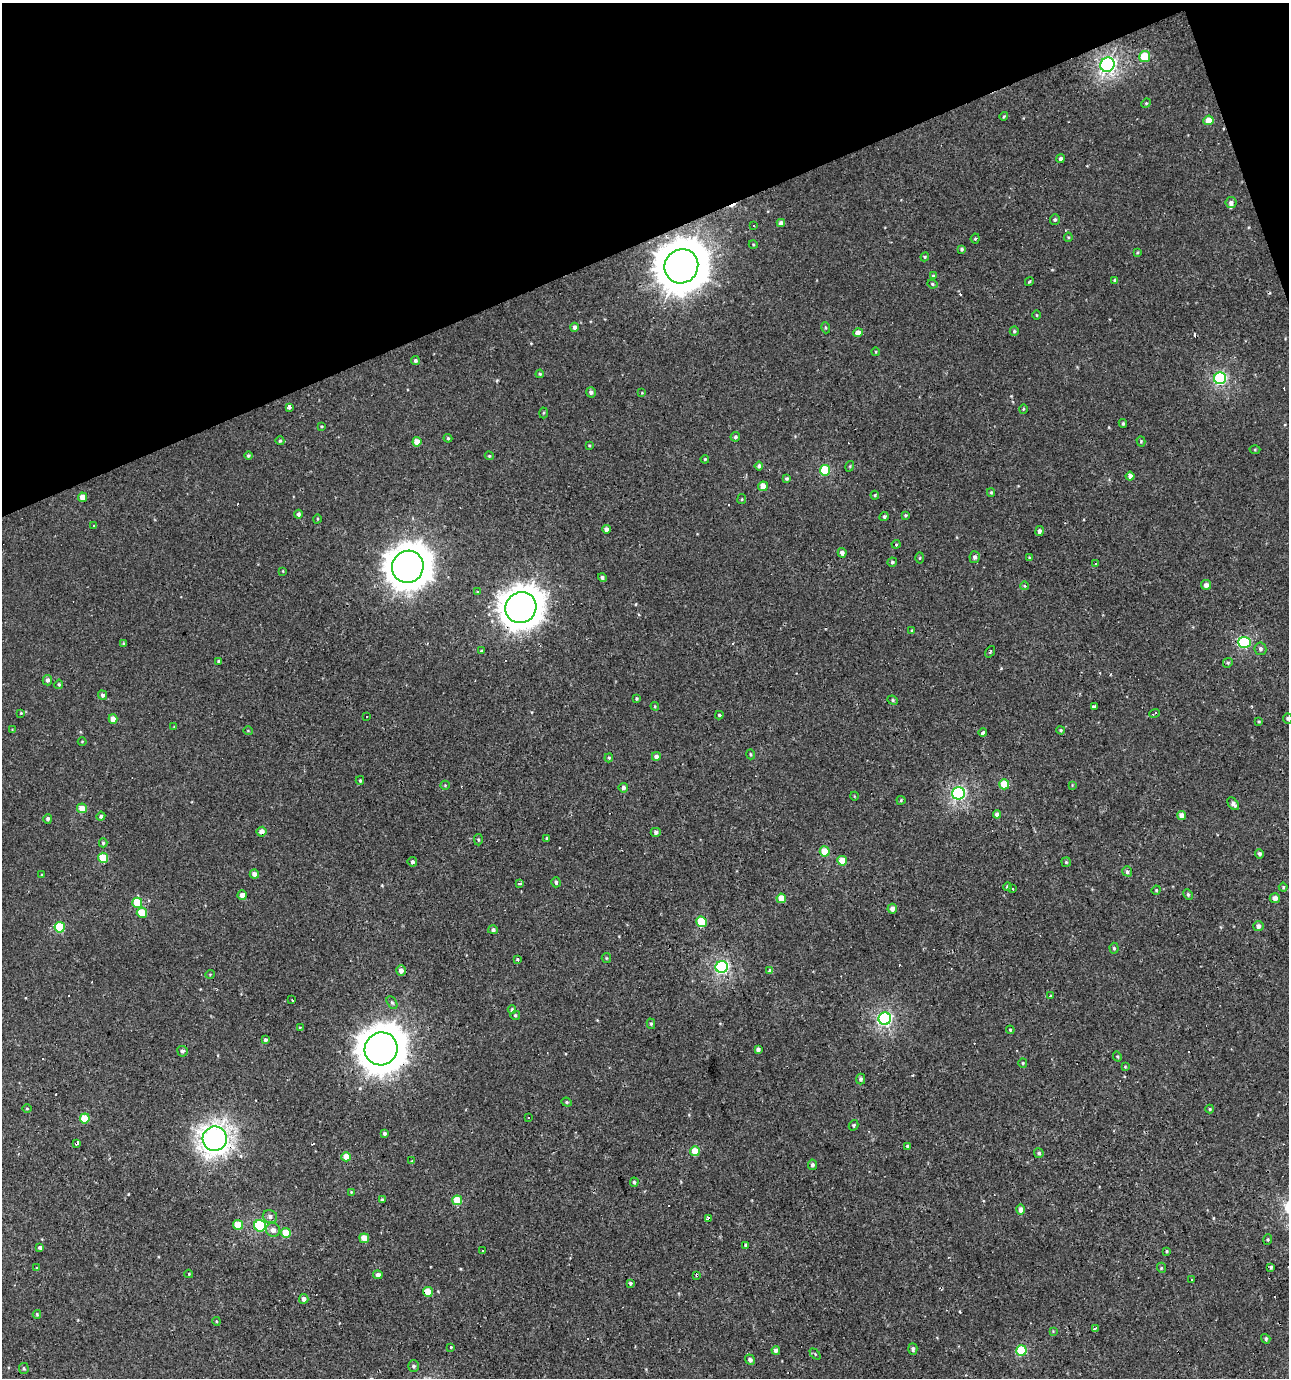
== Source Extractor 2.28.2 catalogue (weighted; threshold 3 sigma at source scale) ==
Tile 3 of 4 x 4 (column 3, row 1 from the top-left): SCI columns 2701-3987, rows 4129-5504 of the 5344 x 5504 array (HDU 1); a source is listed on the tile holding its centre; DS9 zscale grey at full resolution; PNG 1291 x 1380 px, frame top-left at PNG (2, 3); each listed source drawn as its Kron ellipse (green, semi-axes under 4 px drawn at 4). Shown black and unused: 18% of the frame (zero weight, under 2 of 3 exposures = <1% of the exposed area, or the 3 px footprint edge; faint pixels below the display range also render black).
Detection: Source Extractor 2.28.2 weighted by HDU 2 'WHT'; one run over the whole footprint, this tile lists its part. Background 0.00109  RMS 0.0043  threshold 0.0194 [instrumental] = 3 sigma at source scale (4.5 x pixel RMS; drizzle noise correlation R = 1.50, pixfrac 1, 0.0396/0.0396 arcsec/px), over >= 5 px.
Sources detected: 252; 17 cosmic-ray / hot-pixel residue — neither listed nor drawn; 2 inside a brighter listed object's ellipse — not listed separately; the other 233 listed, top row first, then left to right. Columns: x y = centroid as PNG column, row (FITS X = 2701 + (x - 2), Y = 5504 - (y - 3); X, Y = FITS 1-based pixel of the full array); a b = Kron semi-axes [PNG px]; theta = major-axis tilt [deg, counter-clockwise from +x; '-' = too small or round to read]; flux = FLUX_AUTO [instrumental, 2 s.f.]
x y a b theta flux
1145 56 5 5 - 14
1107 65 7 7 - 120
1146 103 5 4 - 0.48
1004 116 4 3 - 0.44
1208 120 5 4 - 5
1060 158 4 4 - 1
1231 203 5 5 - 1.7
1055 220 5 5 - 0.86
781 223 4 4 - 2.2
754 226 3 3 - 1
1068 237 4 4 - 0.49
975 239 5 4 - 0.54
753 244 4 3 - 0.41
961 249 4 4 - 0.84
1137 252 4 3 - 0.4
925 257 4 4 - 0.47
681 266 17 16 - 1700
933 276 3 3 - 0.48
1115 281 4 3 - 1.8
1029 282 4 2 - 0.47
932 284 5 3 - 0.6
1037 315 5 3 - 0.4
574 327 4 4 - 1.4
826 328 6 4 -73 0.56
1014 331 4 4 - 0.64
858 333 5 4 - 3.2
876 352 4 3 - 0.36
415 361 4 4 - 0.98
540 374 4 3 - 0.49
1220 378 6 6 - 54
591 392 5 4 - 1.2
642 393 4 3 - 0.35
289 407 3 3 - 4.6
1023 409 5 3 - 0.45
543 413 5 3 - 0.5
1123 423 4 3 - 0.61
321 426 4 3 - 0.47
735 437 5 4 - 0.9
448 438 4 3 - 0.46
280 441 4 4 - 0.56
1141 441 5 4 - 0.5
417 442 4 4 - 5
589 445 4 3 - 0.41
1255 450 5 3 - 0.45
248 456 4 4 - 0.65
489 456 4 3 - 0.49
705 459 4 3 - 0.44
759 466 4 4 - 1.1
850 466 5 3 - 0.43
825 470 5 5 - 21
1130 476 4 4 - 2
786 479 3 3 - 0.66
763 486 5 5 - 5
991 492 4 4 - 0.48
875 495 4 4 - 0.54
82 497 4 4 - 4.5
742 499 5 4 - 0.49
298 514 4 4 - 1.1
905 515 4 3 - 0.58
884 517 5 4 - 0.81
317 519 5 3 - 0.4
94 526 4 4 - 0.41
606 529 4 4 - 2.2
1039 531 5 4 - 1.5
896 544 4 4 - 0.56
842 553 5 4 - 1.7
975 557 6 5 - 1.4
920 558 5 3 - 0.45
1030 558 4 3 - 0.83
892 562 4 4 - 0.76
1095 563 3 3 - 0.96
408 567 16 15 - 910
283 571 4 3 - 0.32
602 578 4 4 - 1.1
1206 585 5 5 - 2.2
1025 586 4 3 - 0.4
478 591 3 3 - 1.7
521 608 16 15 - 750
912 631 4 3 - 0.62
1244 642 6 5 - 38
124 644 3 3 - 0.59
1260 649 6 6 - 1.3
482 651 4 3 - 0.44
990 652 6 3 53 0.51
219 661 4 4 - 0.63
1228 663 5 4 - 0.67
47 680 5 4 - 1.5
59 684 5 4 - 0.67
102 695 5 4 - 1.4
637 699 3 3 - 0.57
893 700 5 4 - 0.59
655 706 4 4 - 0.47
1094 707 3 3 - 20
21 713 3 3 - 0.37
1155 713 5 3 - 1.9
719 715 4 4 - 0.66
367 717 3 2 - 1
1288 718 5 5 - 0.86
113 719 5 4 - 3.2
1259 722 4 3 - 0.48
174 727 4 4 - 0.33
12 730 4 3 - 0.32
1060 730 4 3 - 0.5
248 731 5 3 - 0.32
983 733 4 3 - 2.1
82 742 4 3 - 0.35
751 754 5 4 - 0.61
656 756 4 4 - 1.7
609 758 4 4 - 0.53
360 780 4 3 - 0.49
1004 784 5 5 - 8.6
445 785 5 4 - 0.48
1072 785 3 3 - 0.34
623 788 4 4 - 1.5
959 793 6 6 - 70
854 796 4 3 - 0.31
901 800 4 4 - 0.52
1233 804 7 4 -52 1.8
82 808 5 5 - 5.3
997 814 4 4 - 2
101 816 4 4 - 0.98
1182 816 4 4 - 3.8
48 819 5 4 - 1.1
262 832 5 5 - 3
656 832 5 4 - 1.3
547 838 3 3 - 0.64
478 840 6 4 -87 0.63
103 843 4 4 - 0.61
825 851 5 5 - 8.9
1259 854 4 4 - 1
103 858 5 5 - 13
842 861 5 4 - 7.7
412 862 5 4 - 0.93
1066 862 4 4 - 0.62
1127 871 5 4 - 1.1
254 874 4 4 - 2.4
42 875 3 3 - 0.45
556 882 5 4 - 1.1
520 884 3 3 - 1.2
1007 887 4 4 - 0.68
1283 887 4 4 - 0.56
1012 888 3 3 - 1.1
1156 890 5 4 - 0.53
1188 894 6 4 -64 0.65
242 895 5 4 - 2.8
781 898 5 4 - 7
1275 898 5 5 - 2.5
137 903 5 5 - 11
892 909 5 5 - 2.8
142 913 5 5 - 10
701 922 5 5 - 18
1258 926 5 5 - 1.7
60 927 5 5 - 18
493 930 5 4 - 0.97
1114 948 5 4 - 0.67
606 958 5 4 - 0.49
518 959 4 3 - 1.1
722 967 6 6 - 72
401 971 5 4 - 2.5
770 971 4 3 - 1.5
210 974 5 3 - 0.37
1051 996 4 3 - 1.8
292 1000 3 2 - 0.36
392 1002 7 4 -61 0.87
512 1010 4 3 - 0.97
515 1015 5 4 - 0.62
885 1019 6 6 - 76
651 1024 5 4 - 0.68
300 1027 4 3 - 0.52
1010 1030 4 3 - 0.49
265 1040 4 4 - 0.99
381 1049 17 16 - 1100
758 1049 4 4 - 1.6
182 1051 5 5 - 0.86
1117 1056 5 3 - 0.42
1023 1063 5 4 - 0.49
1125 1067 4 4 - 0.41
861 1079 5 4 - 1
567 1102 5 4 - 0.62
27 1109 5 3 - 0.41
1210 1109 4 4 - 0.43
528 1117 3 3 - 1.2
85 1118 5 5 - 12
854 1125 5 4 - 0.68
384 1133 4 4 - 1.1
215 1139 12 12 - 320
77 1143 3 3 - 5.3
907 1146 4 3 - 0.6
695 1151 5 5 - 9
1039 1153 5 4 - 0.76
346 1157 4 4 - 7.3
412 1161 4 3 - 0.46
812 1165 5 4 - 1.1
634 1182 4 4 - 1
351 1192 4 3 - 0.37
382 1200 4 3 - 0.53
457 1200 5 5 - 11
1021 1209 5 4 - 2.4
270 1216 7 6 - 1.5
709 1218 4 3 - 18
238 1225 5 5 - 8.9
260 1226 6 5 - 43
273 1230 7 6 - 2.4
286 1233 5 5 - 9.7
364 1238 5 5 - 5.4
1268 1239 5 4 - 0.55
746 1245 4 3 - 0.69
40 1247 3 3 - 1.7
483 1250 3 3 - 0.85
1167 1251 3 3 - 0.48
36 1267 2 2 - 0.31
1271 1267 3 3 - 0.65
1162 1268 5 3 - 0.48
189 1274 4 4 - 0.39
378 1275 5 4 - 2.5
697 1275 4 3 - 3
1192 1279 3 3 - 1.2
630 1283 4 3 - 0.77
428 1292 5 4 - 8.9
304 1299 5 4 - 2.1
37 1314 4 4 - 0.62
216 1321 4 3 - 0.41
1095 1328 4 3 - 1.5
1053 1331 4 4 - 0.38
1266 1339 5 4 - 0.74
451 1347 3 2 - 1
913 1349 6 4 -86 1.1
776 1350 4 4 - 1.8
1021 1350 5 5 - 23
815 1354 6 4 -46 0.54
750 1360 5 4 - 1.4
413 1366 6 5 - 1
24 1368 5 5 - 0.68
Overlapping masked pixels (flux is a lower limit): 8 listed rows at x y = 681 266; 521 608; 262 832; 381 1049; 215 1139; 77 1143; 709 1218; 697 1275
Isophote crosses this tile's border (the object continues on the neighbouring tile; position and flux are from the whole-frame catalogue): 1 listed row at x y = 1288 718